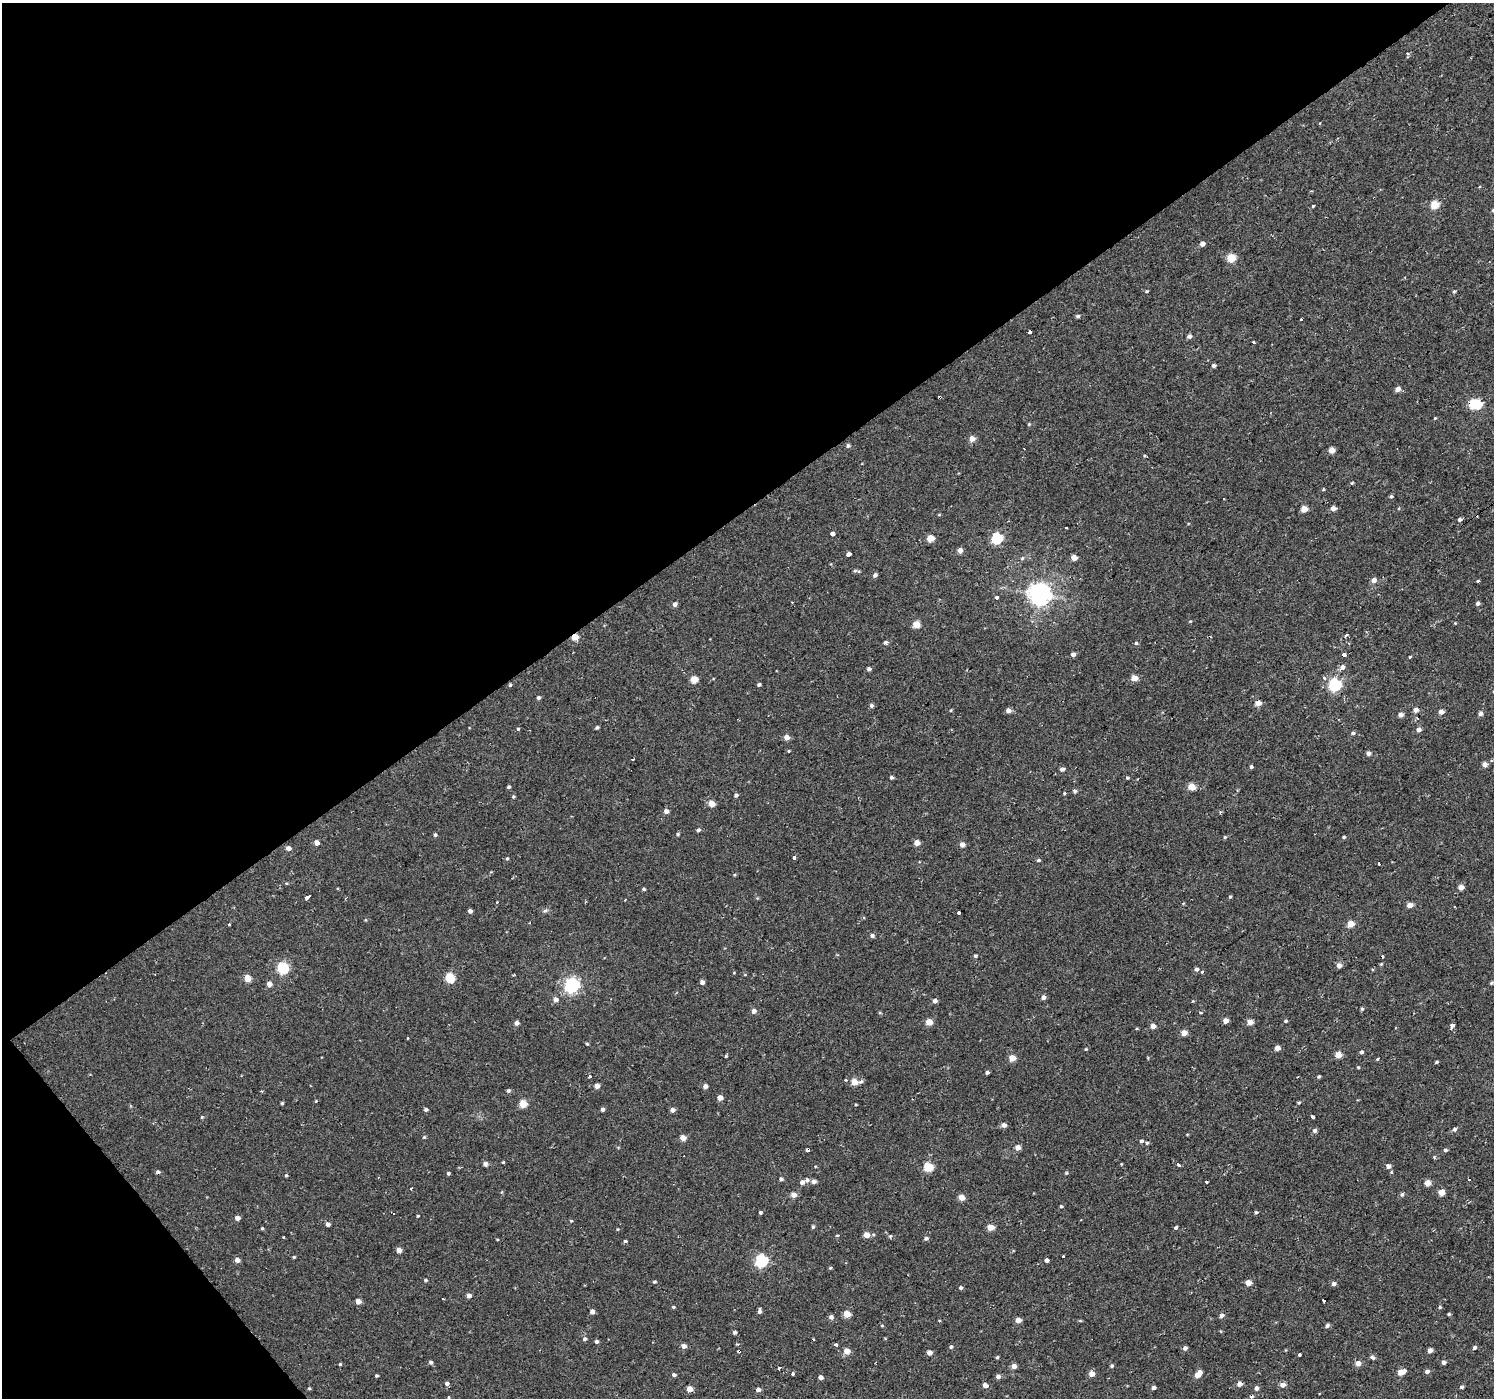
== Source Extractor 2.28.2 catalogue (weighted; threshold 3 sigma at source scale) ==
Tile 5 of 4 x 4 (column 1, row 2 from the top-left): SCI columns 53-1544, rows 3024-4419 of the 6021 x 5949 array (HDU 1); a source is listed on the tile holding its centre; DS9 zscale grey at full resolution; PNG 1496 x 1400 px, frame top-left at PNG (2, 3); no overlay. Shown black and unused: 39% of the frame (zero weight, under 2 of 3 exposures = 2% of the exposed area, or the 3 px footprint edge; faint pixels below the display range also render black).
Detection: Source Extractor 2.28.2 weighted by HDU 2 'WHT'; one run over the whole footprint, this tile lists its part. Background 0.00284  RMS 0.0057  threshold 0.0255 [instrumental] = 3 sigma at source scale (4.5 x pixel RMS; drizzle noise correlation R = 1.50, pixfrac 1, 0.0396/0.0396 arcsec/px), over >= 5 px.
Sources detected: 303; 1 inside a brighter object's white glare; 17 cosmic-ray / hot-pixel residue — not listed; the other 285 listed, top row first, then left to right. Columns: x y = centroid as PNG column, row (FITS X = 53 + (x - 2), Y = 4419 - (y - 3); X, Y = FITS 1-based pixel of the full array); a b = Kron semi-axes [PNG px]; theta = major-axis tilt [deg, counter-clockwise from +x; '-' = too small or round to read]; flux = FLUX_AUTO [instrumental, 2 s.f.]
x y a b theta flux
1407 54 5 4 - 1
1434 204 5 5 - 15
1313 206 3 3 - 2.8
1202 244 5 4 - 2.6
1231 258 5 5 - 16
1147 291 4 4 - 0.59
1454 291 5 4 - 0.71
1078 316 5 4 - 1
1301 319 3 3 - 1.2
1030 332 4 3 - 3.7
1189 336 4 4 - 1.9
1253 342 3 3 - 1.2
1213 365 4 4 - 1.2
1398 389 5 4 - 3.5
1477 404 5 5 - 27
1435 418 4 3 - 0.49
1029 424 5 3 - 0.51
972 439 5 5 - 4.6
848 445 5 5 - 1.1
1332 450 4 4 - 6.1
1352 483 4 3 - 0.54
1323 489 4 3 - 0.54
1391 496 5 4 - 0.75
1224 499 2 2 - 0.38
1333 508 5 4 - 3.5
1304 509 5 4 - 7.3
939 515 5 3 - 0.47
1459 519 5 4 - 1.4
833 534 3 3 - 20
930 538 5 4 - 8.7
997 538 6 5 - 48
960 550 5 5 - 3
848 554 4 3 - 12
1074 557 4 4 - 5.1
1022 558 3 3 - 1.8
855 571 7 5 -6 1.1
875 575 5 4 - 1.5
1374 580 5 5 - 3.3
1478 581 3 3 - 3.2
1040 594 7 7 - 410
996 597 3 3 - 2.8
791 602 3 2 - 0.43
1478 603 4 4 - 1.5
675 604 5 5 - 1.8
1455 623 4 4 - 0.4
916 624 5 5 - 8.8
1346 635 4 3 - 1.6
575 637 5 4 - 7.9
885 642 3 3 - 5.2
1136 643 4 4 - 0.91
1073 654 5 4 - 1.7
1344 655 3 3 - 8.6
1410 656 4 3 - 1
1342 667 7 5 37 2.3
869 669 4 4 - 1.5
1134 678 5 4 - 6.6
1324 678 4 3 - 1.5
694 679 5 5 - 9.7
759 685 4 3 - 1.2
1335 685 6 6 - 82
538 698 4 4 - 1.1
1258 703 4 4 - 5.8
871 705 5 5 - 1.3
951 710 5 3 - 0.43
1008 710 5 4 - 2.8
1416 710 5 5 - 2.7
1441 712 4 4 - 3.4
1481 713 6 5 - 1.6
1400 714 5 4 - 2.7
597 727 4 3 - 0.92
518 729 4 4 - 0.59
1419 730 5 5 - 2.3
1353 733 6 4 10 1
786 737 5 4 - 4.1
789 751 4 3 - 0.44
1368 753 4 4 - 2.1
633 759 3 2 - 0.67
1485 764 5 5 - 2.9
1251 767 4 4 - 1.1
1062 769 4 4 - 1.9
891 777 4 4 - 1.1
1127 778 4 4 - 0.66
1192 786 5 5 - 8.8
509 787 4 4 - 0.91
1075 791 5 4 - 1.2
1064 793 4 3 - 0.57
736 795 4 4 - 1.3
513 797 4 4 - 0.72
712 803 5 4 - 6.8
666 811 5 4 - 2.7
698 830 5 4 - 1.1
678 834 5 4 - 0.81
435 835 4 4 - 0.91
1225 837 4 4 - 0.65
1344 837 4 3 - 0.74
317 843 4 4 - 3.1
917 843 5 4 - 4.6
962 845 5 5 - 2.9
288 848 5 4 - 2.6
794 857 3 3 - 2.8
507 858 4 4 - 0.62
1038 860 5 4 - 0.83
1461 887 4 4 - 4.3
644 889 4 4 - 0.82
1230 896 4 4 - 0.65
307 897 6 3 35 12
1410 905 5 4 - 4.8
470 911 4 4 - 1.8
545 911 6 4 2 1
959 912 3 3 - 1.6
229 924 3 3 - 0.8
1351 924 5 4 - 8.4
872 936 5 4 - 1.5
975 956 4 4 - 0.84
1382 956 3 3 - 1.7
1381 964 5 4 - 0.54
1339 965 5 4 - 2.9
283 968 6 5 - 54
1196 969 5 4 - 1.5
1202 972 3 3 - 1.5
247 978 5 4 - 8.5
450 978 5 5 - 26
702 982 4 4 - 2.2
1492 983 5 4 - 0.78
269 984 5 5 - 3
572 985 6 6 - 120
1043 997 5 4 - 2.2
555 999 5 5 - 2.6
935 1001 4 4 - 2.5
1362 1009 4 4 - 0.73
754 1011 5 5 - 2.3
1225 1021 4 4 - 3.4
1286 1021 4 3 - 0.82
929 1022 5 4 - 7.9
1250 1022 4 4 - 5.7
517 1023 4 4 - 2.2
1452 1025 5 4 - 2.7
1153 1026 4 4 - 3.7
1184 1033 5 5 - 4.1
407 1038 3 2 - 0.44
587 1044 4 4 - 0.65
1277 1048 4 4 - 3.8
1086 1049 4 3 - 0.55
1361 1052 4 4 - 0.96
1338 1055 5 4 - 8.5
726 1056 4 3 - 0.58
1012 1058 5 4 - 7.8
1377 1059 4 3 - 0.67
1436 1062 4 3 - 0.7
1358 1067 4 4 - 0.5
987 1072 4 3 - 1.2
590 1077 3 3 - 2.5
1318 1077 4 4 - 0.75
845 1080 3 3 - 1.2
854 1082 5 5 - 8.7
597 1086 4 4 - 3.1
705 1086 5 4 - 2.4
508 1090 5 5 - 1
720 1098 4 4 - 3.6
316 1101 4 3 - 0.47
282 1103 3 3 - 0.71
1299 1103 5 3 - 0.62
523 1104 5 5 - 13
856 1104 4 2 - 0.48
426 1109 5 4 - 1.2
602 1109 4 4 - 1.5
672 1110 4 4 - 2.7
202 1117 4 3 - 0.63
1313 1117 3 3 - 4
1004 1125 5 5 - 2.5
1454 1129 5 5 - 1.4
1314 1131 5 5 - 1.7
424 1137 4 4 - 0.66
683 1138 4 4 - 5.4
1141 1141 4 4 - 1.2
1147 1143 4 4 - 0.72
1018 1148 5 4 - 4.3
808 1150 4 3 - 6.8
1445 1150 5 4 - 1.1
1434 1157 6 3 79 0.9
503 1162 3 3 - 0.83
485 1164 5 5 - 2.1
1121 1164 4 2 - 0.39
1179 1165 3 3 - 6
1388 1166 6 5 - 2.2
928 1167 5 5 - 21
448 1173 4 4 - 0.85
1066 1173 4 4 - 0.57
286 1175 4 4 - 0.63
781 1179 4 4 - 1.2
807 1180 6 5 - 1.4
802 1182 5 5 - 2.3
814 1182 5 5 - 1.9
1206 1182 3 3 - 1.3
1428 1183 4 4 - 6.5
1442 1192 5 4 - 6.5
1402 1194 5 4 - 1.1
793 1195 5 5 - 3.8
961 1197 4 4 - 6.5
1061 1206 4 4 - 0.66
760 1212 3 3 - 4.7
1256 1212 5 3 - 0.81
393 1213 3 2 - 1.1
418 1216 4 3 - 0.48
237 1218 5 4 - 2.5
1081 1220 2 2 - 0.45
571 1221 4 4 - 0.55
328 1224 4 4 - 1.8
813 1227 5 4 - 0.9
990 1227 5 4 - 7.2
1176 1227 4 3 - 0.99
262 1228 3 3 - 0.64
866 1235 5 5 - 4.8
890 1236 6 3 45 0.62
283 1237 3 3 - 1.1
926 1238 5 4 - 1.1
625 1241 3 3 - 3.8
399 1250 5 4 - 3.3
294 1257 4 3 - 0.62
237 1260 5 5 - 2.5
1046 1260 3 3 - 21
761 1261 6 6 - 77
830 1268 4 4 - 0.6
425 1280 4 4 - 0.76
654 1282 4 4 - 0.83
1248 1283 4 4 - 6.6
1334 1284 5 4 - 2
961 1288 5 4 - 1.1
469 1295 4 4 - 2.6
358 1301 5 5 - 3.3
1323 1301 4 3 - 3.7
673 1307 4 4 - 0.68
1440 1307 5 4 - 0.74
592 1311 4 4 - 2.8
759 1311 6 3 -88 1.5
847 1314 5 4 - 8.7
1449 1314 4 3 - 0.75
1222 1315 5 4 - 1.8
831 1317 5 5 - 1.7
1018 1320 4 4 - 5.2
1080 1321 5 3 - 0.51
882 1325 5 3 - 0.46
1327 1325 5 4 - 1.3
1220 1331 5 3 - 0.45
735 1332 4 4 - 1.3
585 1339 5 5 - 1.2
596 1341 4 4 - 1.2
836 1345 3 3 - 3.1
684 1346 5 4 - 2.7
951 1347 5 4 - 1
1474 1347 5 4 - 1.4
1185 1348 5 4 - 1.6
1430 1350 4 4 - 2.9
847 1351 5 4 - 6.6
929 1352 5 4 - 3
1300 1355 3 3 - 10
997 1357 4 3 - 0.72
1372 1357 7 5 -37 1.2
431 1362 5 4 - 1.2
1443 1362 4 4 - 1.8
1358 1363 5 4 - 4.6
340 1364 3 3 - 0.56
1014 1366 4 4 - 3.3
1112 1366 5 4 - 1
779 1368 3 3 - 1.8
1427 1371 5 4 - 1.6
1401 1372 7 5 24 6.2
792 1373 3 3 - 2.6
1092 1374 5 5 - 4
1198 1374 8 4 49 6.7
674 1375 5 4 - 1.3
377 1376 3 3 - 0.77
998 1376 5 4 - 2
821 1377 4 4 - 2.5
447 1383 5 4 - 1.6
1240 1384 4 4 - 3.2
985 1385 5 4 - 2.9
1283 1385 5 4 - 3.1
1462 1387 4 4 - 1
309 1388 4 4 - 0.58
1154 1388 4 4 - 2
1256 1388 5 4 - 2.1
689 1389 5 4 - 5
758 1390 5 4 - 1.9
449 1397 3 3 - 2.4
Overlapping masked pixels (flux is a lower limit): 5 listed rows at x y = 1030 332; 575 637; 1344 655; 1258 703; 808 1150
Isophote crosses this tile's border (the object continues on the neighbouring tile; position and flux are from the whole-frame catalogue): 1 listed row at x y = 449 1397